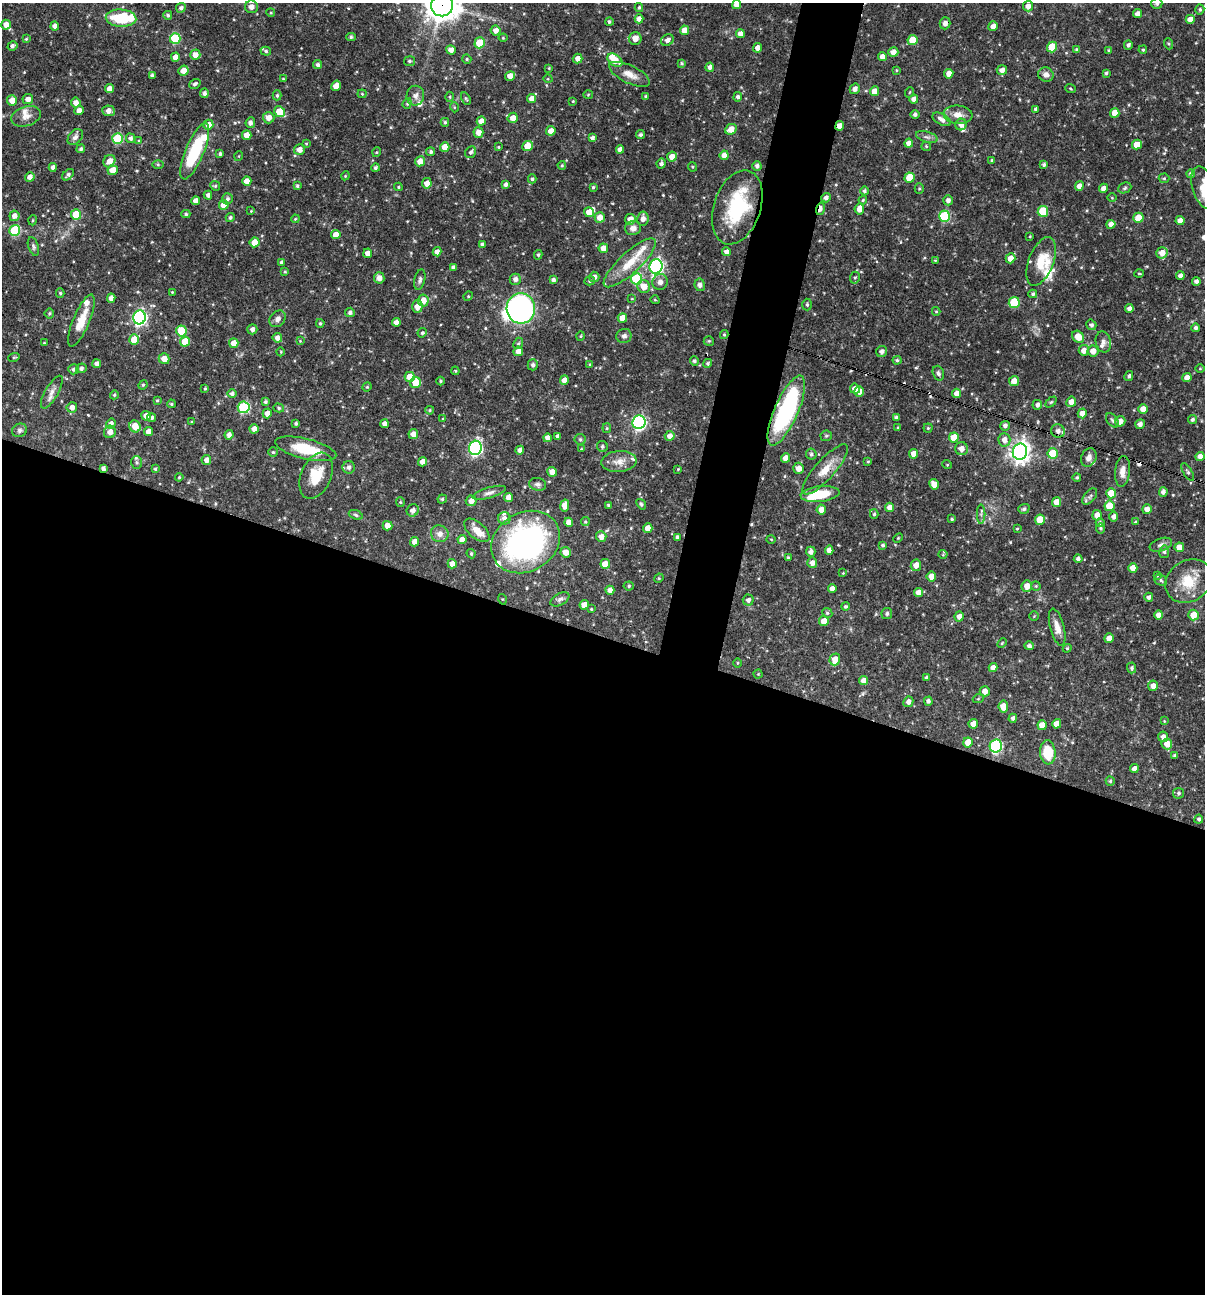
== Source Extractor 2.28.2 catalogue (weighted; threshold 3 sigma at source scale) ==
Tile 14 of 4 x 4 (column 2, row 4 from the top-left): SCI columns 1454-2656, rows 1-1292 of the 5187 x 5168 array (HDU 1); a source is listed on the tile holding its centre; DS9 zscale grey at full resolution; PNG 1207 x 1296 px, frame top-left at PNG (2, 3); each listed source drawn as its Kron ellipse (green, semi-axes under 4 px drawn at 4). Shown black and unused: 54% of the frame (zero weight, under 3 of 4 exposures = <1% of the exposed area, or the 3 px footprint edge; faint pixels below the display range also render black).
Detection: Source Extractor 2.28.2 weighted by HDU 2 'WHT'; one run over the whole footprint, this tile lists its part. Background 0.066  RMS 0.0035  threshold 0.0157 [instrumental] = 3 sigma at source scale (4.5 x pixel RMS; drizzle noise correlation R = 1.50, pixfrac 1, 0.05/0.05 arcsec/px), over >= 5 px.
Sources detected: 530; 1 inside a brighter object's white glare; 4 cosmic-ray / hot-pixel residue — neither listed nor drawn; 24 inside a brighter listed object's ellipse — not listed separately; of the other 501, all 500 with FLUX_AUTO >= 0.237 (the completeness limit of this list) listed and drawn (1 fainter detections not listed), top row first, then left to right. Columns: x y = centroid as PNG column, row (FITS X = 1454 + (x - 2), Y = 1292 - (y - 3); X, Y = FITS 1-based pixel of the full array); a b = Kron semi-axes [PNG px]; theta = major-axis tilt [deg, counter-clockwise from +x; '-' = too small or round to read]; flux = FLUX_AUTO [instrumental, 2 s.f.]
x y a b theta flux
1157 3 5 5 - 0.67
442 5 11 11 - 520
736 5 4 4 - 2.6
1028 6 5 5 - 1.9
251 7 6 6 - 2
639 7 4 3 - 0.53
181 8 5 4 - 0.94
1200 9 5 4 - 0.59
271 13 4 3 - 0.33
1138 14 4 4 - 1.7
168 15 4 4 - 0.65
121 18 15 8 -4 13
639 19 4 4 - 1.8
1190 19 4 4 - 2.5
609 22 4 4 - 0.55
945 23 6 5 - 1.7
6 25 5 5 - 2.4
55 26 4 4 - 1.4
993 26 5 4 - 2
496 30 5 5 - 2.1
684 30 5 4 - 2.8
740 34 4 4 - 2.1
351 37 5 4 - 0.55
175 38 5 5 - 18
503 38 4 4 - 0.35
635 38 6 6 - 2.8
26 39 4 4 - 0.35
667 40 6 5 - 1.4
912 40 5 5 - 5.1
480 43 5 5 - 7.8
1169 44 5 3 - 0.4
1128 45 5 4 - 0.84
12 46 5 4 - 0.99
1052 47 5 5 - 9.1
758 48 4 4 - 2
451 50 5 4 - 1.8
1077 50 4 4 - 0.8
1109 50 4 3 - 0.38
1143 50 4 3 - 0.43
266 51 5 4 - 0.61
893 52 5 5 - 2.3
195 55 5 5 - 2.3
175 57 5 4 - 2.3
882 57 4 4 - 2
578 58 5 4 - 1.9
467 59 5 4 - 0.45
615 60 8 5 -35 4.9
409 61 5 5 - 0.67
682 63 4 3 - 0.41
318 65 4 4 - 0.87
710 67 4 4 - 1.3
549 68 3 3 - 0.27
896 70 4 4 - 0.32
1002 70 5 5 - 1.8
183 71 5 5 - 2.8
1106 73 3 3 - 0.52
630 74 22 9 -26 3.4
949 74 5 4 - 2.4
152 75 4 3 - 0.83
1046 75 8 7 - 1.9
510 76 5 4 - 2.9
283 79 3 3 - 0.3
548 79 4 3 - 0.29
195 84 6 4 36 0.82
336 86 5 4 - 3
1070 88 5 2 - 0.3
110 89 4 4 - 2.5
855 89 5 5 - 1.5
875 91 5 4 - 2.8
910 92 5 3 - 0.28
204 93 4 4 - 1.1
362 94 4 4 - 0.36
588 94 5 3 - 0.31
277 95 5 4 - 0.58
415 96 10 9 - 1.8
646 96 4 3 - 0.39
450 97 5 3 - 0.37
738 97 4 4 - 0.82
28 99 5 5 - 1.8
466 99 6 3 -62 0.42
532 99 5 4 - 2.3
914 99 4 4 - 1.8
12 100 5 5 - 3.8
573 101 3 3 - 0.29
76 103 5 5 - 1.9
407 103 5 4 - 0.53
454 107 5 3 - 0.29
1036 109 4 3 - 1
79 111 4 4 - 2.3
109 111 6 5 - 2
280 112 5 5 - 8.2
1115 113 5 4 - 3.6
915 114 4 4 - 0.82
958 115 14 9 -5 3
26 116 15 9 18 2.7
269 118 6 5 - 2.6
513 118 5 5 - 2.4
942 119 10 5 -30 1.7
481 121 4 4 - 2.2
445 122 4 4 - 0.51
250 123 5 4 - 1.1
961 124 6 5 - 1.7
208 125 5 5 - 3.1
840 126 5 4 - 2.3
731 129 6 5 - 3
551 131 5 4 - 2.3
478 133 5 5 - 2.4
247 135 4 4 - 3.1
641 135 4 4 - 0.65
75 137 9 6 50 1.3
927 137 11 5 -17 1.1
117 138 5 5 - 19
130 138 5 4 - 1
592 138 4 4 - 1.1
139 141 4 4 - 0.38
909 143 4 4 - 2
306 144 4 3 - 0.33
1137 145 5 4 - 4.1
527 146 5 5 - 4.3
926 146 5 4 - 0.42
445 147 5 4 - 4.3
498 147 4 4 - 0.38
81 149 4 4 - 0.7
620 149 4 4 - 1.8
299 150 5 5 - 2.2
195 151 30 9 67 21
377 152 5 3 - 0.34
431 152 4 4 - 0.64
471 152 6 5 - 0.88
220 154 4 3 - 0.63
724 155 5 4 - 2.7
239 156 5 3 - 0.27
672 157 5 5 - 2.7
992 160 3 3 - 0.47
109 161 6 5 - 2.6
420 161 5 5 - 2.9
661 164 5 4 - 0.96
158 165 6 4 -1 0.41
562 165 4 3 - 0.39
1044 165 4 4 - 0.79
757 166 4 4 - 1.1
53 167 4 4 - 1.2
692 167 5 3 - 0.36
375 168 4 4 - 0.73
113 170 5 5 - 4
1191 174 4 4 - 0.69
68 175 7 4 42 0.83
345 176 4 3 - 0.34
30 177 5 4 - 1.9
910 178 5 5 - 7.6
1164 178 5 5 - 0.46
532 179 4 4 - 0.63
247 181 4 4 - 2.4
427 183 5 4 - 2.5
505 184 4 4 - 0.99
215 186 5 4 - 0.54
297 186 4 4 - 0.56
1079 186 5 4 - 2.2
398 187 4 3 - 0.39
593 187 3 3 - 0.41
1103 188 4 4 - 1.5
1125 188 7 5 24 0.58
1204 188 22 11 -73 8.9
919 189 5 4 - 0.42
864 191 4 4 - 0.79
208 195 4 4 - 1.1
826 198 5 4 - 1.2
1112 198 5 3 - 0.3
227 199 5 5 - 0.85
863 200 4 4 - 0.42
948 200 5 5 - 1.3
196 201 4 4 - 2.2
224 205 5 4 - 3.7
737 207 38 23 71 24
820 209 6 3 74 2.1
859 209 5 5 - 2.4
251 211 4 4 - 0.26
1043 211 5 5 - 13
589 212 5 5 - 2.6
76 214 5 5 - 9.6
186 214 4 4 - 0.59
14 216 5 5 - 1.8
945 216 5 5 - 22
600 217 5 5 - 2.5
230 218 4 4 - 0.68
1138 218 5 5 - 5.8
295 219 4 3 - 0.33
630 219 5 5 - 2.9
643 219 7 6 - 1.9
33 220 5 3 - 0.31
1180 221 4 4 - 2.5
1111 224 4 4 - 2.2
633 228 8 7 - 1.9
15 230 5 5 - 22
336 235 4 4 - 3.4
1030 236 3 3 - 0.31
255 242 5 5 - 4.3
482 244 4 4 - 0.77
33 246 9 5 -72 0.75
603 248 5 4 - 2.8
437 252 4 4 - 1.8
726 252 4 4 - 1.5
368 253 5 4 - 2.4
1162 253 6 5 - 2.9
538 255 5 4 - 0.52
1010 258 5 4 - 2.6
935 260 4 3 - 0.3
1041 261 26 12 69 8
281 262 4 3 - 0.52
630 263 34 10 43 9.2
656 266 7 6 - 81
453 267 4 4 - 1
285 272 4 4 - 0.39
1139 273 5 3 - 0.34
1180 276 4 4 - 1.4
594 277 5 5 - 1.6
379 278 5 5 - 2.1
855 278 6 5 - 0.6
515 279 5 5 - 1.5
636 279 6 5 - 23
420 280 10 5 77 0.99
553 280 4 3 - 0.96
590 281 5 4 - 0.52
1196 281 4 4 - 1.1
660 282 8 7 - 1.7
700 285 6 5 - 1.2
644 286 6 6 - 3.7
172 292 2 2 - 0.25
60 293 4 4 - 0.48
1033 294 4 4 - 0.66
468 296 5 4 - 0.4
111 298 5 4 - 1.8
632 299 4 3 - 0.26
423 300 6 5 - 2.7
655 300 4 3 - 0.29
1014 303 5 5 - 13
807 305 6 4 -88 0.57
417 307 6 5 - 3.1
521 308 15 14 - 100
1129 308 4 4 - 1.3
936 311 4 4 - 0.35
350 312 5 4 - 0.91
49 313 5 5 - 0.53
139 317 7 6 - 78
622 318 5 5 - 3.3
278 319 9 7 47 1.6
81 321 28 8 67 6.1
396 322 4 4 - 1.9
320 323 4 4 - 0.53
1091 325 5 4 - 0.85
1196 328 4 4 - 0.9
252 329 5 5 - 1.3
181 331 5 5 - 7.5
422 333 5 4 - 0.58
724 334 4 4 - 0.44
580 336 5 3 - 0.32
624 336 7 7 - 1.1
1078 337 6 5 - 4.1
277 338 5 4 - 1.7
134 340 5 5 - 6.1
300 341 4 4 - 0.31
709 341 5 5 - 0.46
185 342 5 5 - 5.9
1103 342 10 7 -77 1.4
44 343 3 3 - 0.29
234 343 5 4 - 2.6
518 343 6 4 67 0.48
1084 350 5 5 - 2.2
518 351 5 4 - 2.1
882 351 5 5 - 1.2
1093 351 5 5 - 2.6
281 352 4 3 - 0.28
14 357 6 3 18 0.33
164 359 5 5 - 3
897 360 4 4 - 0.58
694 361 5 4 - 0.74
708 363 4 4 - 0.58
97 364 4 4 - 1.2
590 364 4 3 - 0.33
533 365 5 5 - 0.96
81 368 5 5 - 0.94
73 369 5 5 - 0.76
1200 369 4 3 - 0.29
455 371 4 3 - 0.33
938 373 7 5 -71 0.92
1129 376 5 4 - 0.76
410 377 5 5 - 5
1187 378 5 4 - 2.3
564 380 5 4 - 2.3
440 381 4 3 - 0.35
1014 381 5 5 - 2.8
416 383 5 5 - 5.7
143 385 5 4 - 0.37
367 387 5 4 - 0.37
205 388 3 3 - 0.38
855 389 5 4 - 3
859 391 5 4 - 2.1
52 392 18 6 60 2.2
956 393 4 4 - 2
232 394 4 4 - 0.88
114 395 5 4 - 0.52
157 400 3 3 - 0.36
265 402 4 4 - 0.71
1051 402 6 4 44 0.44
1071 402 5 5 - 2.6
171 404 4 3 - 0.41
1037 405 5 5 - 1.2
72 407 5 5 - 1.9
244 407 6 6 - 29
279 408 5 4 - 0.5
1143 409 5 4 - 2.8
430 410 4 3 - 0.4
786 411 38 12 66 47
267 413 5 4 - 2.1
1082 413 5 4 - 2.1
146 416 5 5 - 2.5
896 417 4 3 - 0.73
152 418 4 4 - 0.81
443 419 4 3 - 0.31
1192 419 5 4 - 0.82
1112 420 8 5 -50 0.68
1120 421 5 5 - 2.6
192 422 4 3 - 0.33
639 422 7 6 - 69
296 423 4 4 - 0.56
111 424 5 4 - 1.3
384 424 4 4 - 1.5
1140 424 5 4 - 1.3
135 426 6 5 - 4.3
1005 426 5 5 - 1.1
607 428 5 4 - 0.39
898 428 3 3 - 0.36
928 428 4 4 - 0.43
254 429 4 4 - 2.2
20 430 8 6 26 0.93
148 431 4 4 - 2
1058 431 7 6 - 1.7
110 432 6 6 - 1.9
413 434 5 5 - 1.9
229 435 5 4 - 1.4
670 436 5 5 - 2.1
826 436 6 5 - 0.54
558 437 4 4 - 1.2
954 437 5 5 - 6.3
547 438 4 4 - 1.7
580 439 6 5 - 0.56
1004 440 7 6 - 2.3
602 446 6 5 - 0.68
475 448 7 6 - 60
306 449 31 10 -14 12
581 449 3 2 - 0.24
962 449 6 6 - 2.3
520 450 4 4 - 1.8
273 452 5 4 - 0.52
1020 452 8 7 - 210
1053 453 5 5 - 8.4
811 454 5 5 - 0.73
914 454 5 4 - 3.9
1200 456 4 4 - 2.1
1089 457 9 7 64 1.5
786 458 5 4 - 2.5
206 460 5 5 - 1.9
619 461 17 10 4 3.4
868 461 3 3 - 0.31
137 462 6 5 - 0.74
422 462 4 4 - 2.3
947 464 5 3 - 0.29
349 467 6 6 - 1.2
103 468 4 4 - 1.1
799 468 5 5 - 2.7
155 469 4 3 - 0.54
678 469 4 3 - 0.29
825 469 32 10 48 5.7
1122 471 15 7 85 2.6
552 472 5 4 - 2.3
1188 472 10 4 -60 0.69
316 476 24 15 67 9
179 477 4 3 - 0.34
1077 477 4 3 - 0.49
538 484 8 6 -13 1
934 484 5 4 - 2.7
1163 492 5 4 - 1.2
489 493 17 5 16 1.5
1111 493 5 5 - 6.2
820 494 19 7 6 10
1090 496 9 5 51 0.91
509 498 4 4 - 2.4
442 499 4 4 - 0.5
471 501 5 5 - 2.3
400 502 5 4 - 0.36
1057 502 5 4 - 4
641 504 6 4 -53 0.67
565 505 6 4 79 3
608 505 3 3 - 0.43
1109 506 5 5 - 7
890 507 5 4 - 2.2
1024 509 6 5 - 0.82
1147 509 5 4 - 2.4
413 510 6 6 - 1.6
821 510 5 4 - 2.2
874 514 5 4 - 0.5
981 514 9 4 -90 0.82
356 515 7 4 -21 0.57
1097 515 5 4 - 2.2
1114 516 5 4 - 1.4
504 518 6 6 - 1.3
952 519 3 3 - 0.45
1040 520 5 5 - 7
569 522 4 4 - 2
585 522 4 4 - 0.46
1135 522 4 3 - 0.38
1100 523 4 4 - 0.75
387 526 5 4 - 2.4
648 528 5 4 - 3.1
1101 528 5 4 - 0.6
1017 529 4 4 - 0.37
477 530 15 8 -41 3.6
440 534 9 8 - 2
601 537 5 5 - 2.6
677 537 4 3 - 0.84
898 538 5 3 - 0.34
462 539 4 4 - 2.1
771 539 5 3 - 0.3
415 542 5 4 - 2.5
526 542 36 29 31 88
883 545 4 4 - 0.68
1161 545 11 6 19 1.4
1179 547 5 4 - 3.4
829 550 5 4 - 2.2
566 552 5 5 - 3
811 552 5 4 - 1.3
1164 552 6 5 - 0.73
471 554 5 3 - 0.45
943 554 4 4 - 0.34
788 558 4 3 - 0.46
1078 559 4 4 - 0.97
812 563 5 5 - 1.7
452 564 5 4 - 2.2
605 564 5 5 - 4.4
916 565 6 5 - 2.4
1133 568 5 4 - 3.1
843 573 4 4 - 0.26
1157 575 4 3 - 0.37
931 576 5 5 - 3.4
659 578 5 4 - 0.34
1161 580 6 5 - 0.7
1189 581 25 20 33 9.8
629 586 5 4 - 0.5
1027 586 6 5 - 2.7
1036 586 5 4 - 0.41
832 589 4 4 - 1.9
610 590 4 4 - 2.2
918 593 4 4 - 2.4
1149 597 4 4 - 1
502 599 5 3 - 0.3
560 599 10 6 28 1.1
748 600 5 5 - 1.2
584 605 5 4 - 2.6
845 606 4 4 - 0.67
591 609 4 3 - 0.33
827 613 5 4 - 0.53
887 613 6 5 - 0.72
1159 615 4 4 - 2.2
1193 615 5 5 - 4.7
959 616 5 4 - 1.7
1034 616 4 4 - 0.35
824 621 5 4 - 3.8
1057 627 19 7 -75 3.1
1109 638 5 4 - 2.4
1002 643 5 3 - 0.39
1029 646 5 4 - 0.96
1067 648 4 4 - 0.39
835 659 6 5 - 2.8
738 663 5 3 - 0.32
993 667 4 4 - 1.8
1132 668 5 4 - 0.68
758 674 4 4 - 0.35
927 678 4 3 - 0.68
864 680 4 4 - 2.4
1153 686 5 5 - 2.3
985 691 5 5 - 2.1
978 699 5 3 - 0.36
928 701 4 4 - 0.98
908 702 5 5 - 1.7
1003 707 6 5 - 4.1
1013 718 4 4 - 0.94
1164 721 4 4 - 0.28
973 724 5 5 - 2.3
1057 724 5 4 - 2.9
1042 725 5 4 - 4
1163 737 5 5 - 1.4
968 742 5 4 - 4.5
1167 744 5 5 - 3
996 746 6 6 - 41
1048 752 12 8 -85 9
1175 756 4 3 - 0.81
1134 769 4 4 - 1.8
1110 781 4 4 - 0.52
1178 793 5 5 - 0.68
1199 819 4 4 - 0.7
Overlapping masked pixels (flux is a lower limit): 6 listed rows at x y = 442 5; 840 126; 820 209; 786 411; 103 468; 825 469
Isophote crosses this tile's border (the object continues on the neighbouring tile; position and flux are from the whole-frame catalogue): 5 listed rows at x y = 1157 3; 442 5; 736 5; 251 7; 1204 188